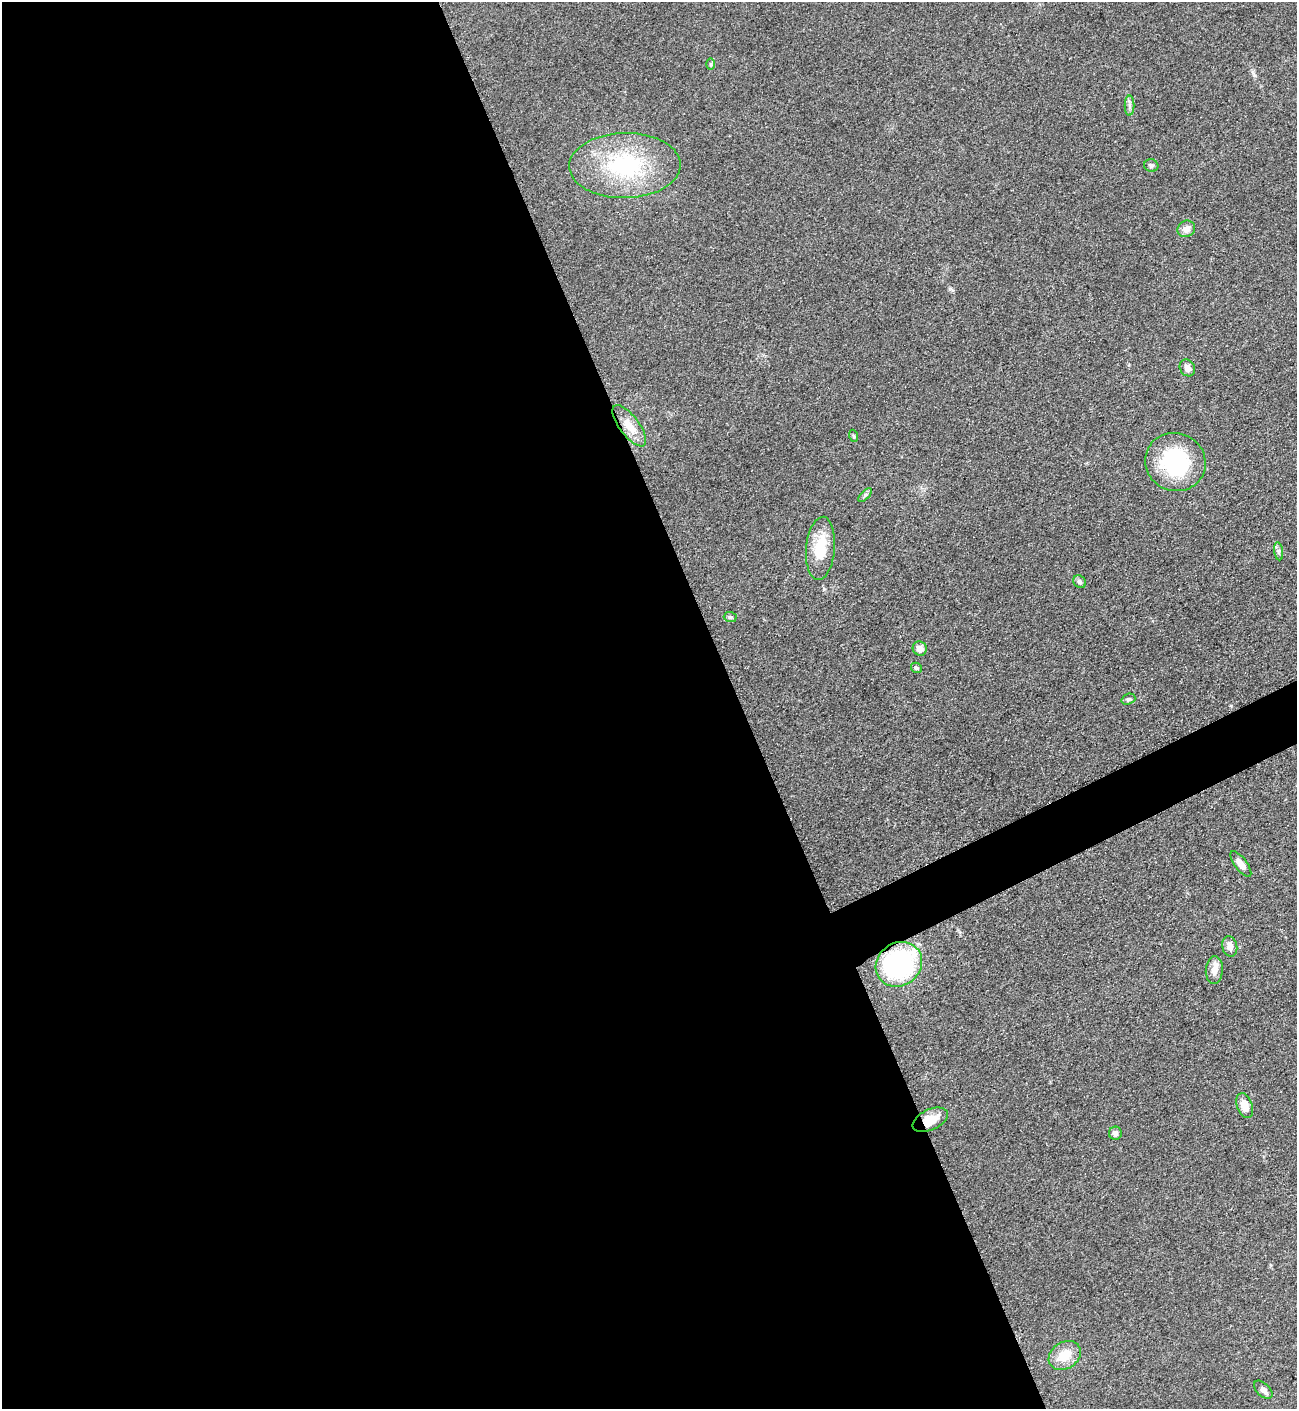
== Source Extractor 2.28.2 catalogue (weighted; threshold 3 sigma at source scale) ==
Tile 9 of 4 x 4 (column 1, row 3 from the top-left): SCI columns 162-1456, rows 1415-2821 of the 5636 x 5647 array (HDU 1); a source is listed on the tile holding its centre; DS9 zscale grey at full resolution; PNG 1299 x 1411 px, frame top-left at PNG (2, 2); each listed source drawn as its Kron ellipse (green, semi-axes under 4 px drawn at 4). Shown black and unused: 59% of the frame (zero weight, under 3 of 5 exposures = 1% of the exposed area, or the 3 px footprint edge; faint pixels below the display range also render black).
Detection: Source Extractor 2.28.2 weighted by HDU 2 'WHT'; one run over the whole footprint, this tile lists its part. Background 0.095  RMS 0.0068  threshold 0.0304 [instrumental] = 3 sigma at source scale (4.5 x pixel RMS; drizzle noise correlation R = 1.50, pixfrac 1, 0.05/0.05 arcsec/px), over >= 5 px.
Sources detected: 27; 1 inside a brighter listed object's ellipse — not listed separately; the other 26 listed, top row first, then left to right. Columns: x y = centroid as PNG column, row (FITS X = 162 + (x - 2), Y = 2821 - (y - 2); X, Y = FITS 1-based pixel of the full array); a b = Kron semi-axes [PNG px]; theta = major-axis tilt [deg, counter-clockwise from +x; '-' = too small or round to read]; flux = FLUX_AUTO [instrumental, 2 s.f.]
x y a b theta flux
711 64 6 4 90 0.9
1130 106 10 5 -90 2.1
1151 165 7 6 - 1.6
625 166 56 32 1 72
1186 229 9 8 - 4.4
1187 368 9 7 -62 3.3
629 426 25 10 -53 11
854 436 6 3 -70 0.82
1175 462 30 29 - 61
865 495 8 3 45 1.3
820 548 31 14 85 22
1279 551 9 4 -81 1.7
1080 582 7 5 -46 1.8
730 617 6 5 - 1.2
920 649 7 6 - 4.6
916 668 6 5 - 1.5
1128 699 7 5 18 1.3
1241 864 15 6 -54 5
1230 946 10 7 -78 4.1
899 964 24 21 37 110
1214 970 14 8 86 5.5
1245 1106 13 7 -71 8.1
930 1120 19 10 25 11
1115 1133 6 6 - 2.1
1065 1355 17 13 33 13
1263 1390 11 6 -43 3.2
Overlapping masked pixels (flux is a lower limit): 2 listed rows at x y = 899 964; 930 1120